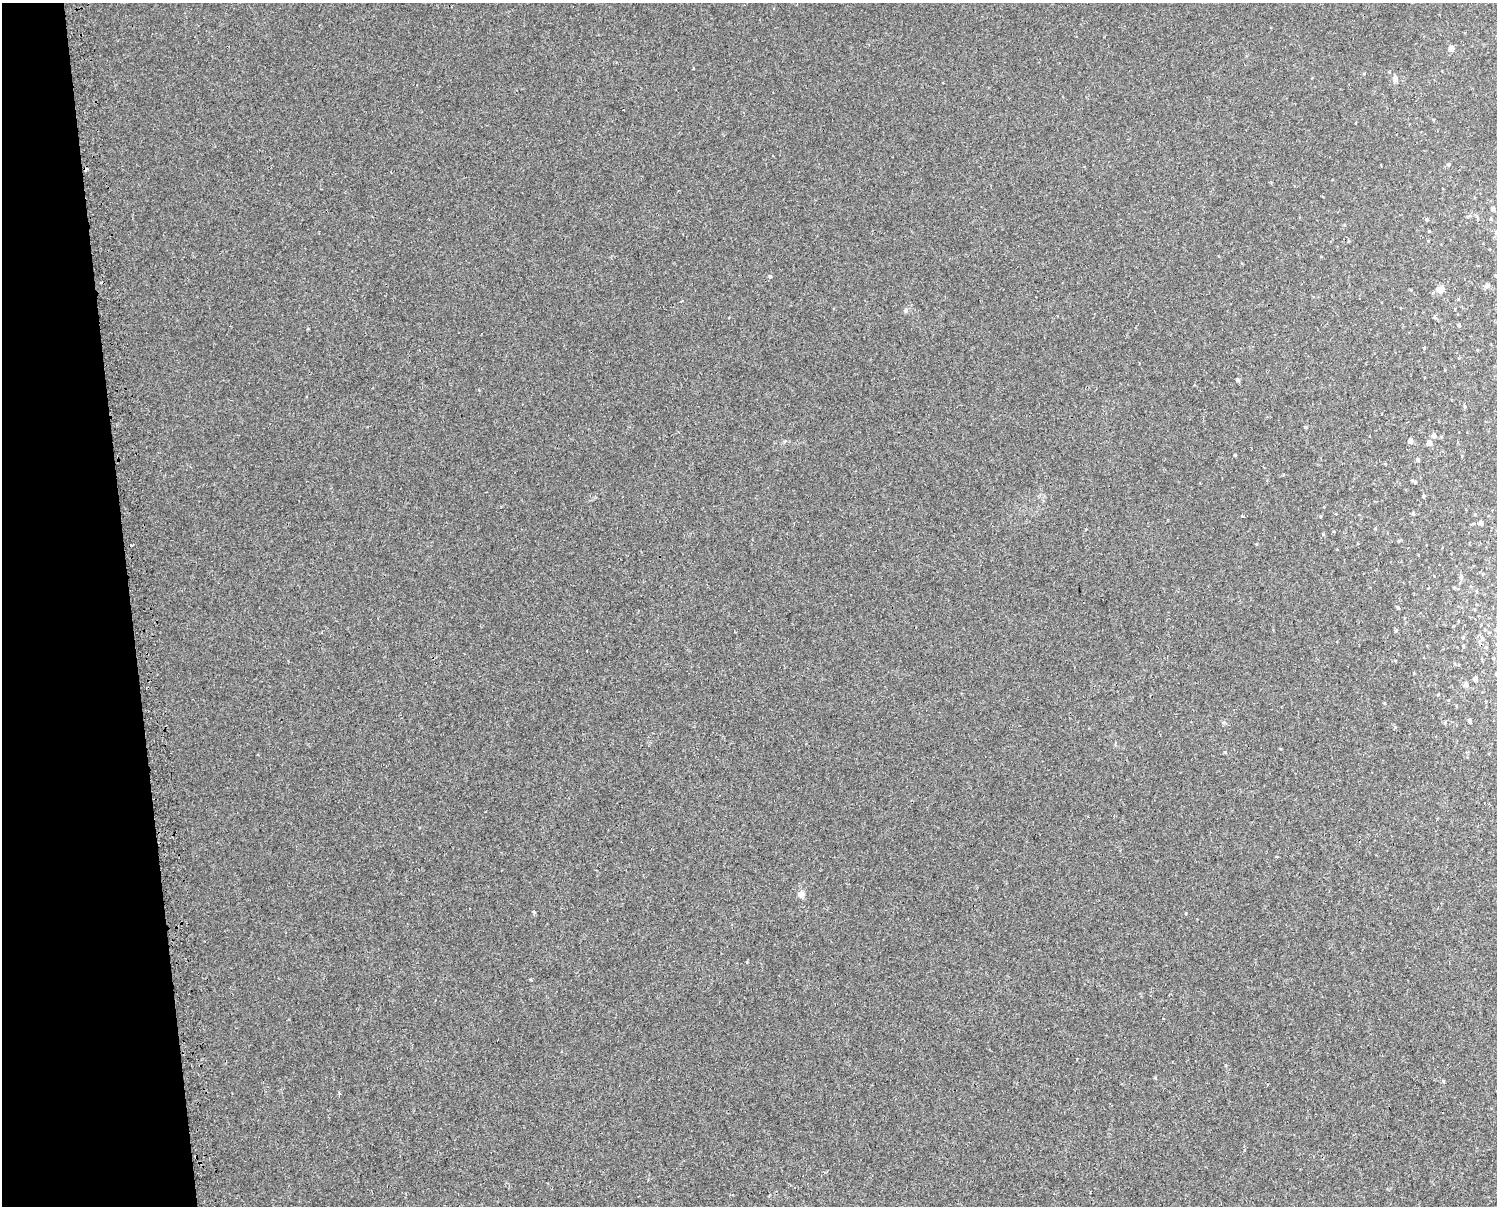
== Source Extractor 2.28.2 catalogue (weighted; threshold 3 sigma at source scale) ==
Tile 4 of 3 x 4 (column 1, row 2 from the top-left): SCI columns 57-1551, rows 2445-3648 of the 4643 x 4891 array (HDU 1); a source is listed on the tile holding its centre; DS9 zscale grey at full resolution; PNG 1499 x 1208 px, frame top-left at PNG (2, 3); no overlay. Shown black and unused: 9% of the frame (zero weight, under 2 of 3 exposures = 3% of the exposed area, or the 3 px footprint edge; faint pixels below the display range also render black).
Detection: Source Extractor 2.28.2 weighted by HDU 2 'WHT'; one run over the whole footprint, this tile lists its part. Background 1.21e-04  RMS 0.0025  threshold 0.0114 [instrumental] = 3 sigma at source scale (4.5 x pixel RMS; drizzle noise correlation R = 1.50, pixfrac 1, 0.0396/0.0396 arcsec/px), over >= 5 px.
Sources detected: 47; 1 cosmic-ray / hot-pixel residue — not listed; the other 46 listed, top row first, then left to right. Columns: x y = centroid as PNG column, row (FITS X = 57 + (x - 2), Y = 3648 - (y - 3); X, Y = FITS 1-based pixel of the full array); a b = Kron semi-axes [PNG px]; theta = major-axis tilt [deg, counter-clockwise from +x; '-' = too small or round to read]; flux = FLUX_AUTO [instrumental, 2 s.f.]
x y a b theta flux
1451 48 4 4 - 2.3
693 68 3 2 - 0.2
1395 79 8 6 86 0.81
1449 164 5 4 - 0.3
1493 209 4 4 - 0.78
1426 219 5 3 - 0.28
1491 219 5 3 - 0.29
1429 231 3 3 - 0.18
1496 233 6 4 -87 0.41
1487 285 5 4 - 1
1440 289 10 8 20 1.5
1458 299 4 4 - 0.27
1459 325 4 4 - 0.32
1424 348 4 3 - 0.32
1237 380 4 4 - 0.56
1305 427 4 3 - 0.31
1433 435 5 4 - 1.2
1410 441 4 4 - 1.2
1429 443 5 5 - 1.4
1235 455 3 3 - 0.23
1418 459 5 4 - 0.41
1415 482 5 4 - 0.32
1423 496 4 4 - 0.31
1413 513 4 3 - 0.39
1242 516 3 3 - 1.3
1481 522 4 4 - 0.95
1323 534 4 4 - 0.28
1461 577 6 5 - 0.61
1454 588 6 4 -1 0.26
1396 630 5 4 - 0.31
322 632 3 2 - 0.18
1481 638 8 4 -81 0.55
1485 647 5 4 - 0.29
1493 658 4 4 - 0.21
1475 679 4 4 - 1
1466 685 5 4 - 1
1385 703 5 3 - 0.22
1469 721 4 3 - 0.57
1445 722 5 5 - 0.29
801 894 5 4 - 3.1
534 912 5 4 - 0.42
1186 913 4 3 - 0.17
747 962 4 3 - 0.19
1163 1018 3 3 - 0.3
1444 1081 4 3 - 0.36
339 1094 3 3 - 0.58
Isophote crosses this tile's border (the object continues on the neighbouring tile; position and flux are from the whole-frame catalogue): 1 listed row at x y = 1496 233
Unlisted compact peaks at least as high as the median listed source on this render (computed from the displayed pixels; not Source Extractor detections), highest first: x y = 770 276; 906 311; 1155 1078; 1225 752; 531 980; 1395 727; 1398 608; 1244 1150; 1364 73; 1086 529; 1225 1065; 1256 544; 1438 695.